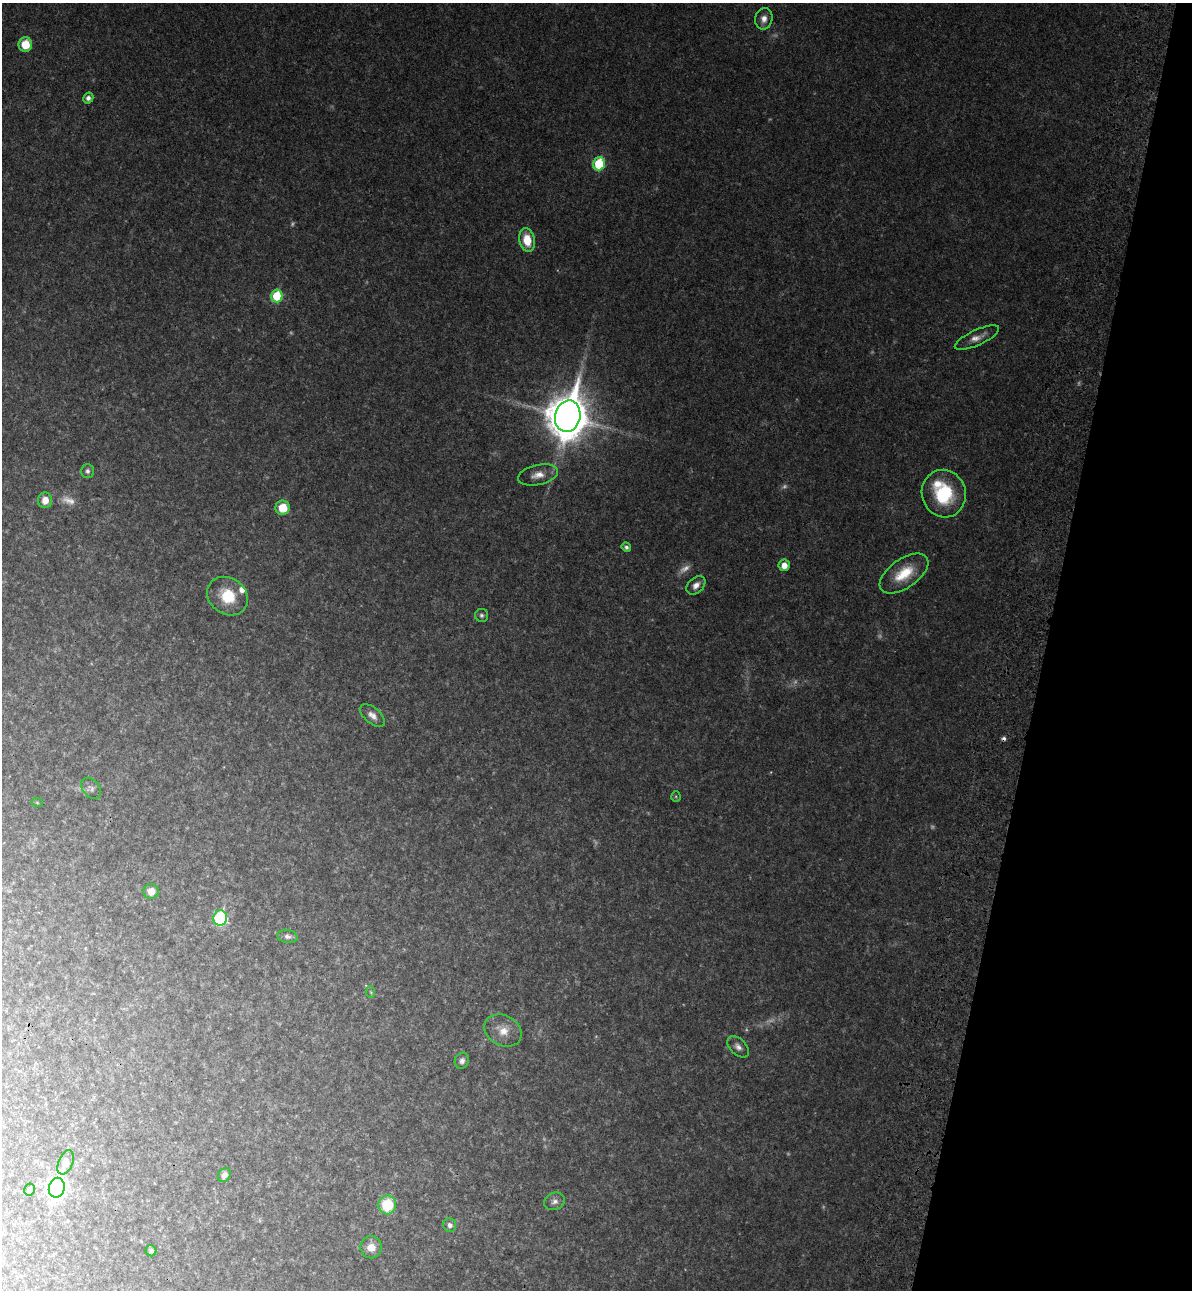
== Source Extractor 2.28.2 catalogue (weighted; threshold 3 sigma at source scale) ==
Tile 8 of 4 x 4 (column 4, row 2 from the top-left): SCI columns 3812-5001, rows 2622-3909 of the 5367 x 5240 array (HDU 1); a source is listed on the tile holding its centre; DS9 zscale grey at full resolution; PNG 1194 x 1292 px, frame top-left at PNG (2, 3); each listed source drawn as its Kron ellipse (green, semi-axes under 4 px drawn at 4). Shown black and unused: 12% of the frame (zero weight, under 3 of 4 exposures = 6% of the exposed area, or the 3 px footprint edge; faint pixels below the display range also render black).
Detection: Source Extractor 2.28.2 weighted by HDU 2 'WHT'; one run over the whole footprint, this tile lists its part. Background 0.0282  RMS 0.004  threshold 0.0179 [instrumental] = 3 sigma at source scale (4.5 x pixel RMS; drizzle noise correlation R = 1.50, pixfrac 1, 0.05/0.05 arcsec/px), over >= 5 px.
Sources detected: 58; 16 too faint to see at this stretch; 1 cosmic-ray / hot-pixel residue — neither listed nor drawn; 2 inside a brighter listed object's ellipse — not listed separately; the other 39 listed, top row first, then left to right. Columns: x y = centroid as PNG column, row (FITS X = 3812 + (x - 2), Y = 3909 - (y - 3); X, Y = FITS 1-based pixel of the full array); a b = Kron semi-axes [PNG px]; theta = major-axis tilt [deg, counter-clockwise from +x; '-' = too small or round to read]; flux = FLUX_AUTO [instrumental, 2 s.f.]
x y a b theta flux
764 19 11 8 77 3
25 44 7 7 - 10
88 98 6 5 - 1.6
599 164 7 5 73 23
527 240 12 8 -80 9.4
277 296 6 5 - 17
977 338 24 7 24 3.7
568 416 16 12 77 1500
87 471 7 6 - 1.1
538 475 20 10 13 4.5
944 494 24 22 -72 24
45 500 8 7 - 4
283 508 7 7 - 9.3
626 547 5 4 - 1.1
784 565 6 5 - 4.1
904 573 28 14 35 13
696 585 11 7 44 2.8
228 596 21 18 -36 14
482 615 6 6 - 0.99
372 715 15 8 -40 2.9
91 788 12 8 -50 1.8
676 796 5 4 - 0.51
37 802 6 3 -20 0.38
151 891 7 7 - 4.4
220 918 8 7 - 44
288 936 10 6 -11 1.6
371 992 6 4 -87 0.5
503 1030 19 15 -28 6.2
738 1047 13 8 -43 2.2
462 1061 8 7 - 1.7
66 1162 12 7 67 3.9
224 1175 7 6 - 2.3
57 1188 10 8 77 200
29 1190 6 5 - 1.1
555 1201 11 8 22 2.1
387 1205 9 8 - 17
450 1225 7 6 - 1.8
371 1247 11 10 - 4.8
151 1251 5 5 - 1